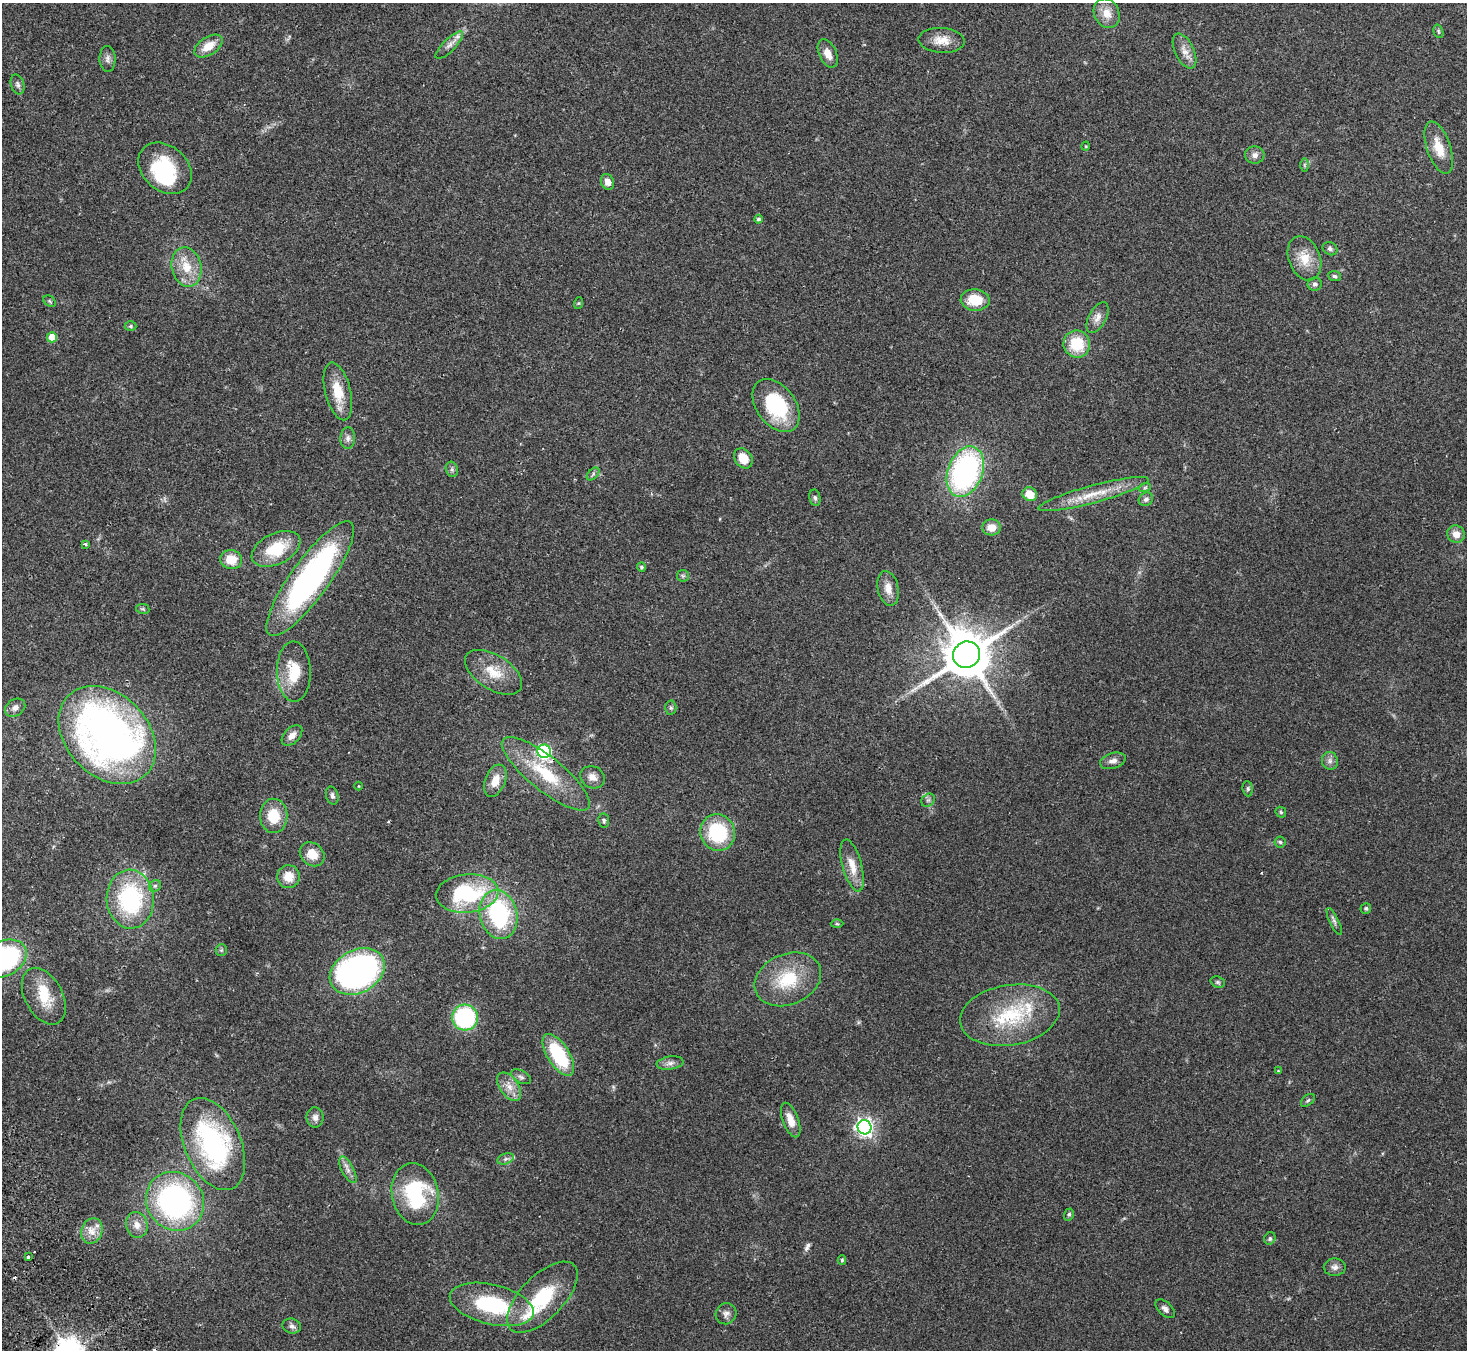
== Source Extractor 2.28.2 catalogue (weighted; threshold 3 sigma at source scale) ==
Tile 7 of 4 x 4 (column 3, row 2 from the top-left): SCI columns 2979-4443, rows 2895-4242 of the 5960 x 5922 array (HDU 1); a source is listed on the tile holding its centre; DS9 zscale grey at full resolution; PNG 1469 x 1352 px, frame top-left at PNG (2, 3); each listed source drawn as its Kron ellipse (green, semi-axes under 4 px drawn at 4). Shown black and unused: <1% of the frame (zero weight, under 2 of 3 exposures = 3% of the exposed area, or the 3 px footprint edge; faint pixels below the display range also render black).
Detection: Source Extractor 2.28.2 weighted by HDU 2 'WHT'; one run over the whole footprint, this tile lists its part. Background 0.0842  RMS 0.0075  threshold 0.0337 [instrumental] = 3 sigma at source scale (4.5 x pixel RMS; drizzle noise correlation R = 1.50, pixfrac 1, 0.05/0.05 arcsec/px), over >= 5 px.
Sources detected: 127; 1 inside a brighter object's white glare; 2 cosmic-ray / hot-pixel residue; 3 long thin detections or spike segments (spike, bleed or trail) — neither listed nor drawn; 5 inside a brighter listed object's ellipse — not listed separately; the other 116 listed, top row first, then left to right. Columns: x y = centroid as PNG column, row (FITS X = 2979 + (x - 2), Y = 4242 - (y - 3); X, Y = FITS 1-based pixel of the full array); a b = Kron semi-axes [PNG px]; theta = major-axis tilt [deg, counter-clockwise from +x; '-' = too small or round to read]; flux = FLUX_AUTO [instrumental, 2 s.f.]
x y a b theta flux
1107 13 15 12 -63 9.1
1438 31 7 4 -73 1.2
942 40 23 12 -4 11
449 45 18 6 45 4.6
208 46 16 9 33 11
1184 51 19 9 -64 6.5
828 53 15 8 -65 7.4
108 59 13 8 -89 3.4
18 84 10 6 -74 2.1
1086 146 5 3 - 0.61
1439 148 27 12 -71 15
1255 155 9 8 - 3.7
1304 165 7 4 -90 1.2
165 168 30 22 -40 42
608 182 8 6 -68 5.5
759 219 4 4 - 1.6
1330 249 7 6 - 2
1304 258 23 15 -69 15
187 267 20 15 -78 15
1334 276 6 5 - 1.5
1315 284 7 6 - 2.1
975 300 14 10 -3 19
50 301 7 5 -37 1.1
579 303 6 4 70 0.93
1097 318 17 8 62 5.5
130 326 6 4 0 1.1
52 337 5 5 - 13
1077 344 14 13 - 25
338 391 29 12 -76 18
776 405 29 19 -54 51
348 438 11 7 88 3
743 458 11 8 -53 12
452 469 8 6 -70 1.9
965 472 26 17 69 160
593 474 8 4 47 1.6
1145 487 6 4 19 1.2
1030 494 7 6 - 13
1093 494 57 8 15 20
815 498 8 5 -79 1.7
1146 499 7 6 - 2.5
991 527 9 8 - 8
1456 534 9 8 - 6.4
85 544 3 3 - 1.7
276 549 26 15 26 28
231 560 11 9 -8 13
641 567 5 4 - 1.5
683 576 6 5 - 1.3
310 579 69 19 54 200
888 588 18 10 -77 7.8
143 609 7 5 -10 1.1
967 655 14 13 - 3700
294 672 30 17 -89 22
493 672 32 17 -32 19
15 708 11 8 32 3.5
671 708 7 5 -88 1.4
107 735 55 41 -46 400
292 735 12 7 45 4.7
544 751 7 6 - 110
1113 761 13 8 17 4
1330 761 9 8 - 3
546 774 55 17 -39 41
592 777 12 10 -28 5.4
495 781 17 10 68 9.6
358 786 4 3 - 0.58
1248 789 8 5 -84 1.3
332 795 9 6 -75 2.3
928 800 7 6 - 1.9
1281 812 6 4 -46 1
274 816 17 13 -88 19
604 821 7 5 -83 1.5
718 833 18 17 - 50
1280 842 5 5 - 1.2
312 854 13 11 -41 11
852 865 27 9 -75 12
289 877 11 11 - 10
155 886 6 5 - 1.5
467 893 31 19 6 69
130 899 29 23 -86 85
1366 908 5 5 - 1.3
498 915 25 18 -76 81
1334 922 15 4 -64 2.3
837 924 6 4 -1 1.1
221 950 6 5 - 1.3
4 959 24 17 29 110
357 971 29 21 28 260
788 979 34 25 23 36
1218 982 7 5 -21 1.4
44 996 30 19 -62 21
1010 1015 50 30 9 56
465 1017 13 13 - 87
558 1055 24 11 -57 46
670 1063 13 6 8 3.5
1278 1071 4 3 - 0.58
521 1077 11 6 -29 2.5
509 1087 16 9 -54 7.5
1308 1100 8 5 40 1.5
315 1117 10 8 90 3.9
791 1120 18 8 -69 8.5
864 1127 7 7 - 310
213 1144 48 28 -67 120
506 1159 8 5 21 1.9
348 1170 14 6 -63 3.9
415 1194 31 23 -78 64
175 1201 30 28 -49 170
1069 1214 6 4 73 1.3
137 1225 13 10 -76 6.6
92 1231 13 10 67 7.1
1270 1238 6 5 - 1.4
28 1257 4 3 - 2.1
842 1260 5 4 - 1
1335 1267 11 8 0 3.5
542 1297 45 21 45 46
492 1304 43 20 -13 58
1165 1309 11 6 -44 2.9
726 1314 11 10 - 3.7
292 1326 9 7 -15 2.5
Isophote crosses this tile's border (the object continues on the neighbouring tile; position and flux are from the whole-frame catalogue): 1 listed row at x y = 4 959